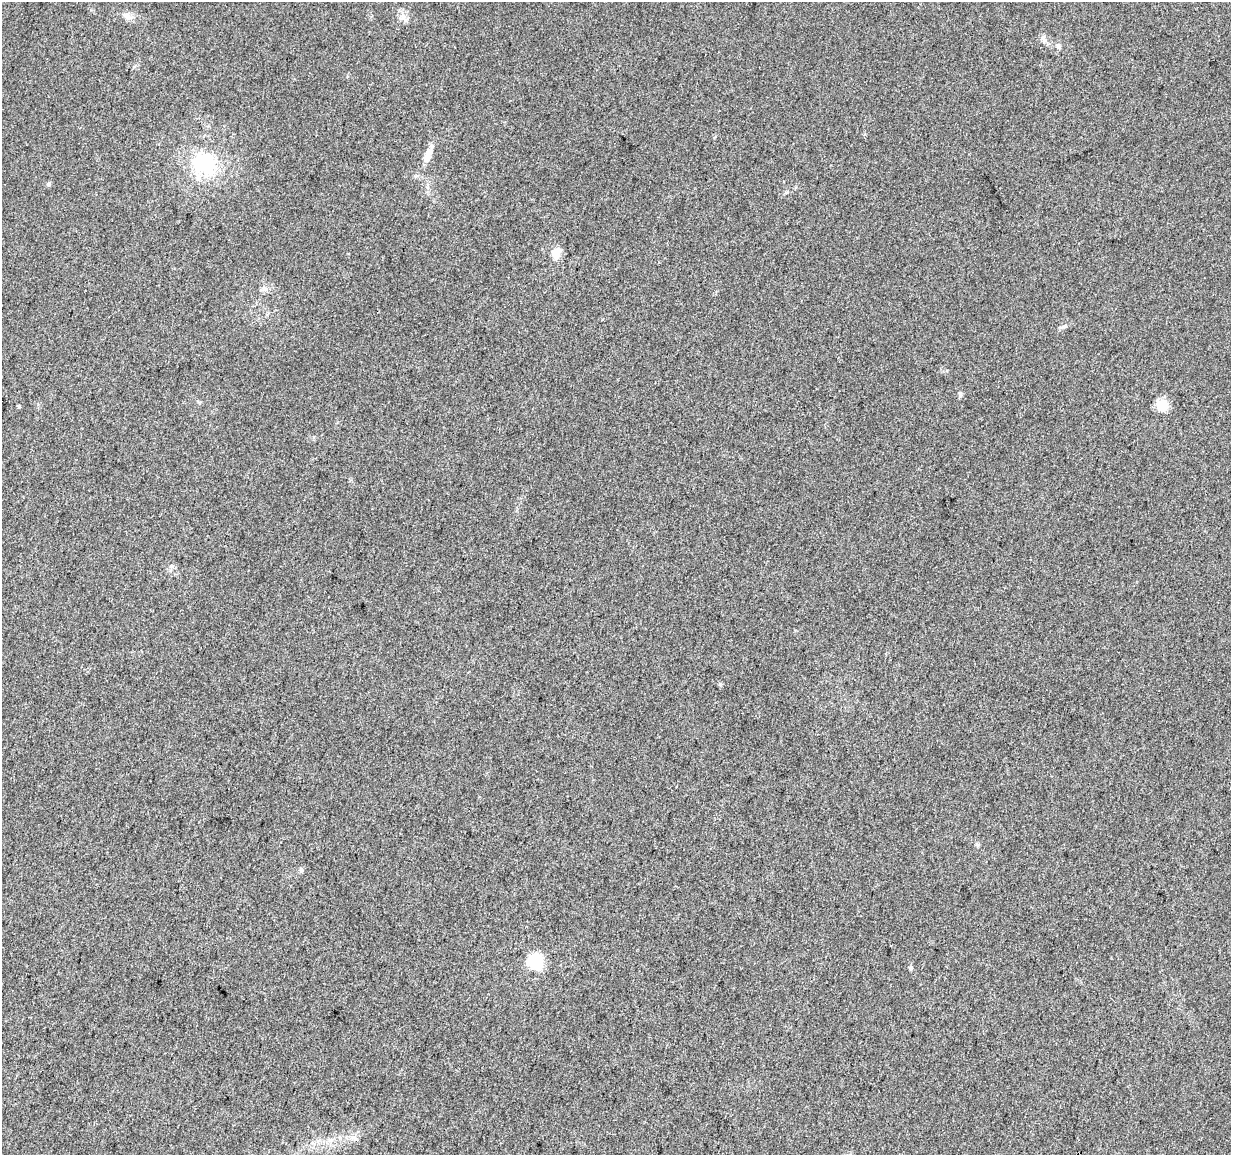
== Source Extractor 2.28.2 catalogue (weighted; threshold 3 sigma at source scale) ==
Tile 7 of 4 x 4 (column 3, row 2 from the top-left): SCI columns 2468-3696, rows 2596-3748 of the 4926 x 5130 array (HDU 1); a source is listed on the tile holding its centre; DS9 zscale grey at full resolution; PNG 1233 x 1157 px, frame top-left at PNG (2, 2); no overlay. Shown black and unused: <1% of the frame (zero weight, under 3 of 5 exposures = <1% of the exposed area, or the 3 px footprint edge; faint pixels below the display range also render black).
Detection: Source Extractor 2.28.2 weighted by HDU 2 'WHT'; one run over the whole footprint, this tile lists its part. Background 0.0271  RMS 0.0046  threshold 0.0207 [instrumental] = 3 sigma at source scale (4.5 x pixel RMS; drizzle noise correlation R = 1.50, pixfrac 1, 0.0396/0.0396 arcsec/px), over >= 5 px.
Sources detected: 15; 1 inside a brighter listed object's ellipse — not listed separately; the other 14 listed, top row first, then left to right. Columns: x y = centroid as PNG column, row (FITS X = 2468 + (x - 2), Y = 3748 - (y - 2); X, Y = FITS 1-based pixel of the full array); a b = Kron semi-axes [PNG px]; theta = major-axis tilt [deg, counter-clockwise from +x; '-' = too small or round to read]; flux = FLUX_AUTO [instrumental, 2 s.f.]
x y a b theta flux
128 16 16 7 -28 2.7
403 17 9 8 - 2.6
1058 46 9 5 -81 1.1
427 157 16 9 73 3.9
204 163 9 8 - 52
48 184 6 5 - 0.81
556 253 12 10 59 5.3
264 289 7 7 - 1.5
960 394 7 5 -89 0.89
1162 405 5 5 - 36
301 870 7 5 -75 0.93
535 962 6 6 - 96
911 968 6 5 - 0.83
331 1140 7 4 18 1.1
Unlisted compact peaks at least as high as the median listed source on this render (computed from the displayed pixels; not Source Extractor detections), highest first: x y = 19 406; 720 684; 1065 326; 415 176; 786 192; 354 1137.